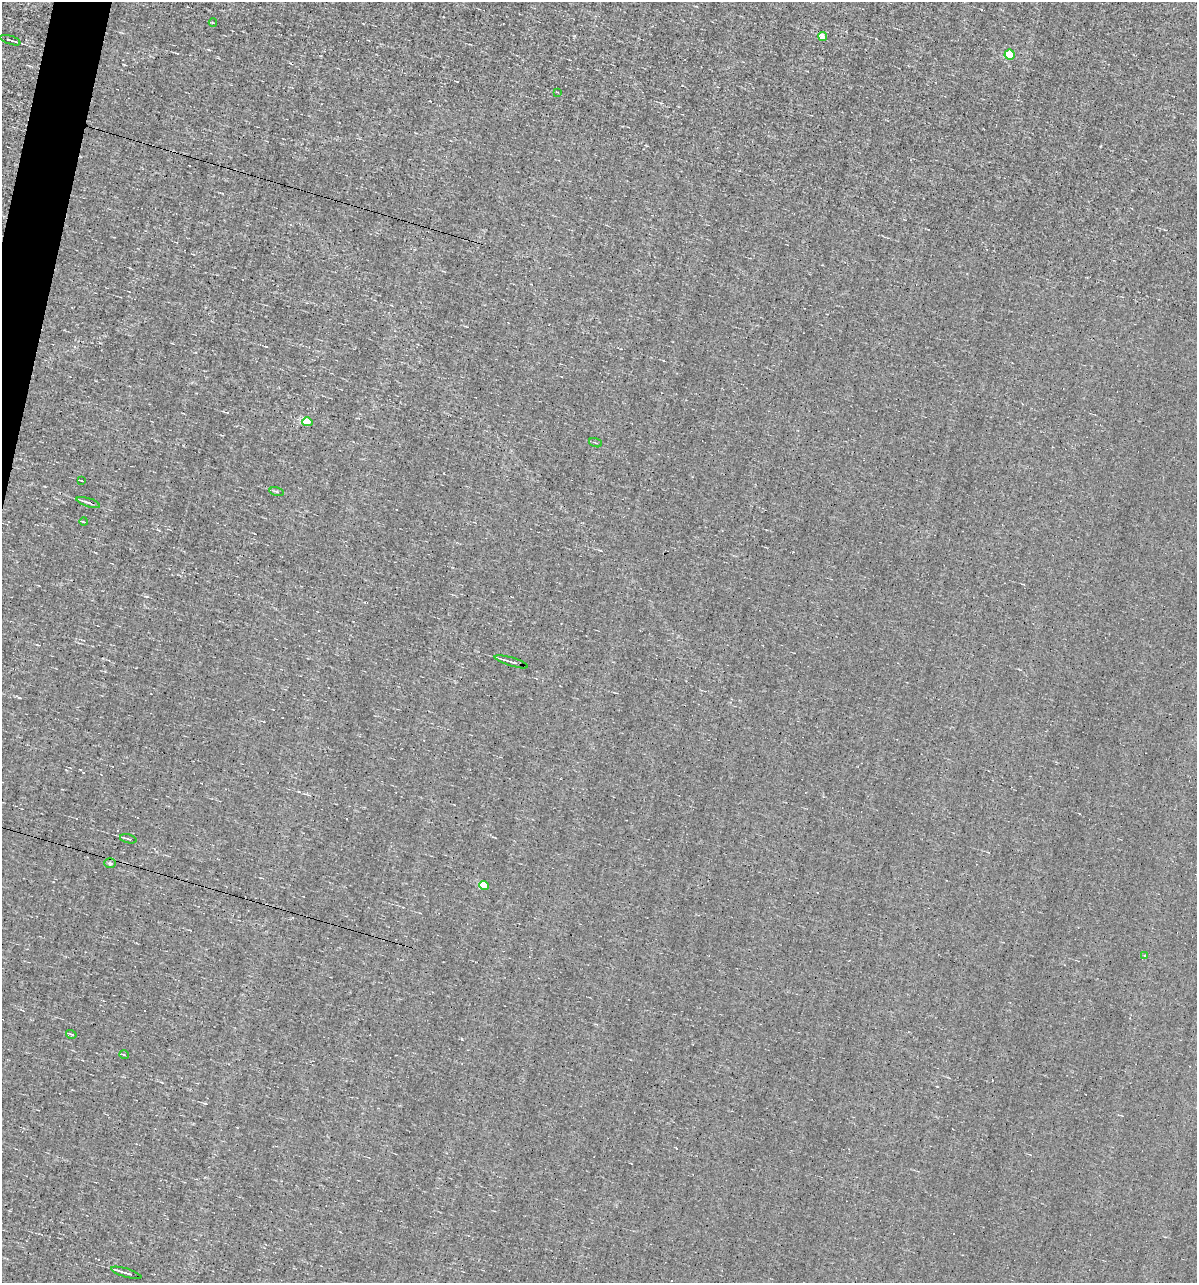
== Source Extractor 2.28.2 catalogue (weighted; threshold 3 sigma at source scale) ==
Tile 11 of 4 x 4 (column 3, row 3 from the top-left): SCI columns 2503-3697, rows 1282-2562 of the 5129 x 5124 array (HDU 1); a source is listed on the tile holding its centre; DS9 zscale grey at full resolution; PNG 1199 x 1285 px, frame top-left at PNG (2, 2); each listed source drawn as its Kron ellipse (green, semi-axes under 4 px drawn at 4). Shown black and unused: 1% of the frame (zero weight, under 3 of 4 exposures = <1% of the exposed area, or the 3 px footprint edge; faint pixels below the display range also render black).
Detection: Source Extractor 2.28.2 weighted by HDU 2 'WHT'; one run over the whole footprint, this tile lists its part. Background -0.00277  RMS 0.056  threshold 0.251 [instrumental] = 3 sigma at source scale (4.5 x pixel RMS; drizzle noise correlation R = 1.50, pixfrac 1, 0.05/0.05 arcsec/px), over >= 5 px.
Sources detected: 25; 6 cosmic-ray / hot-pixel residue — neither listed nor drawn; the other 19 listed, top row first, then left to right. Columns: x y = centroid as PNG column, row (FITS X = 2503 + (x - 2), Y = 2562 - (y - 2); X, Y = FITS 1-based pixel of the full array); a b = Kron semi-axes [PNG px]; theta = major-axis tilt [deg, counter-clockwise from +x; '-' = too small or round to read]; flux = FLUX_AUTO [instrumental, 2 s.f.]
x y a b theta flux
213 23 4 2 - 4.1
822 37 4 4 - 59
10 40 10 2 -19 17
1010 55 5 5 - 220
557 92 4 2 - 4.3
307 422 5 4 - 130
596 443 6 2 -20 4.7
82 481 3 2 - 4.4
277 492 7 3 -14 8.3
88 502 12 3 -18 16
84 522 4 2 - 4.4
511 662 17 3 -17 20
128 839 8 3 -15 10
110 863 6 5 - 9.4
484 885 5 4 - 170
1144 956 3 3 - 12
71 1034 5 3 - 5.2
124 1055 4 3 - 4.3
126 1273 16 2 -16 22
Unlisted compact peaks at least as high as the median listed source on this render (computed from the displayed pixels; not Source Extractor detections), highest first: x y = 462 1039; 19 698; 205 1103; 1100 146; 147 596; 209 50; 600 550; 124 65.